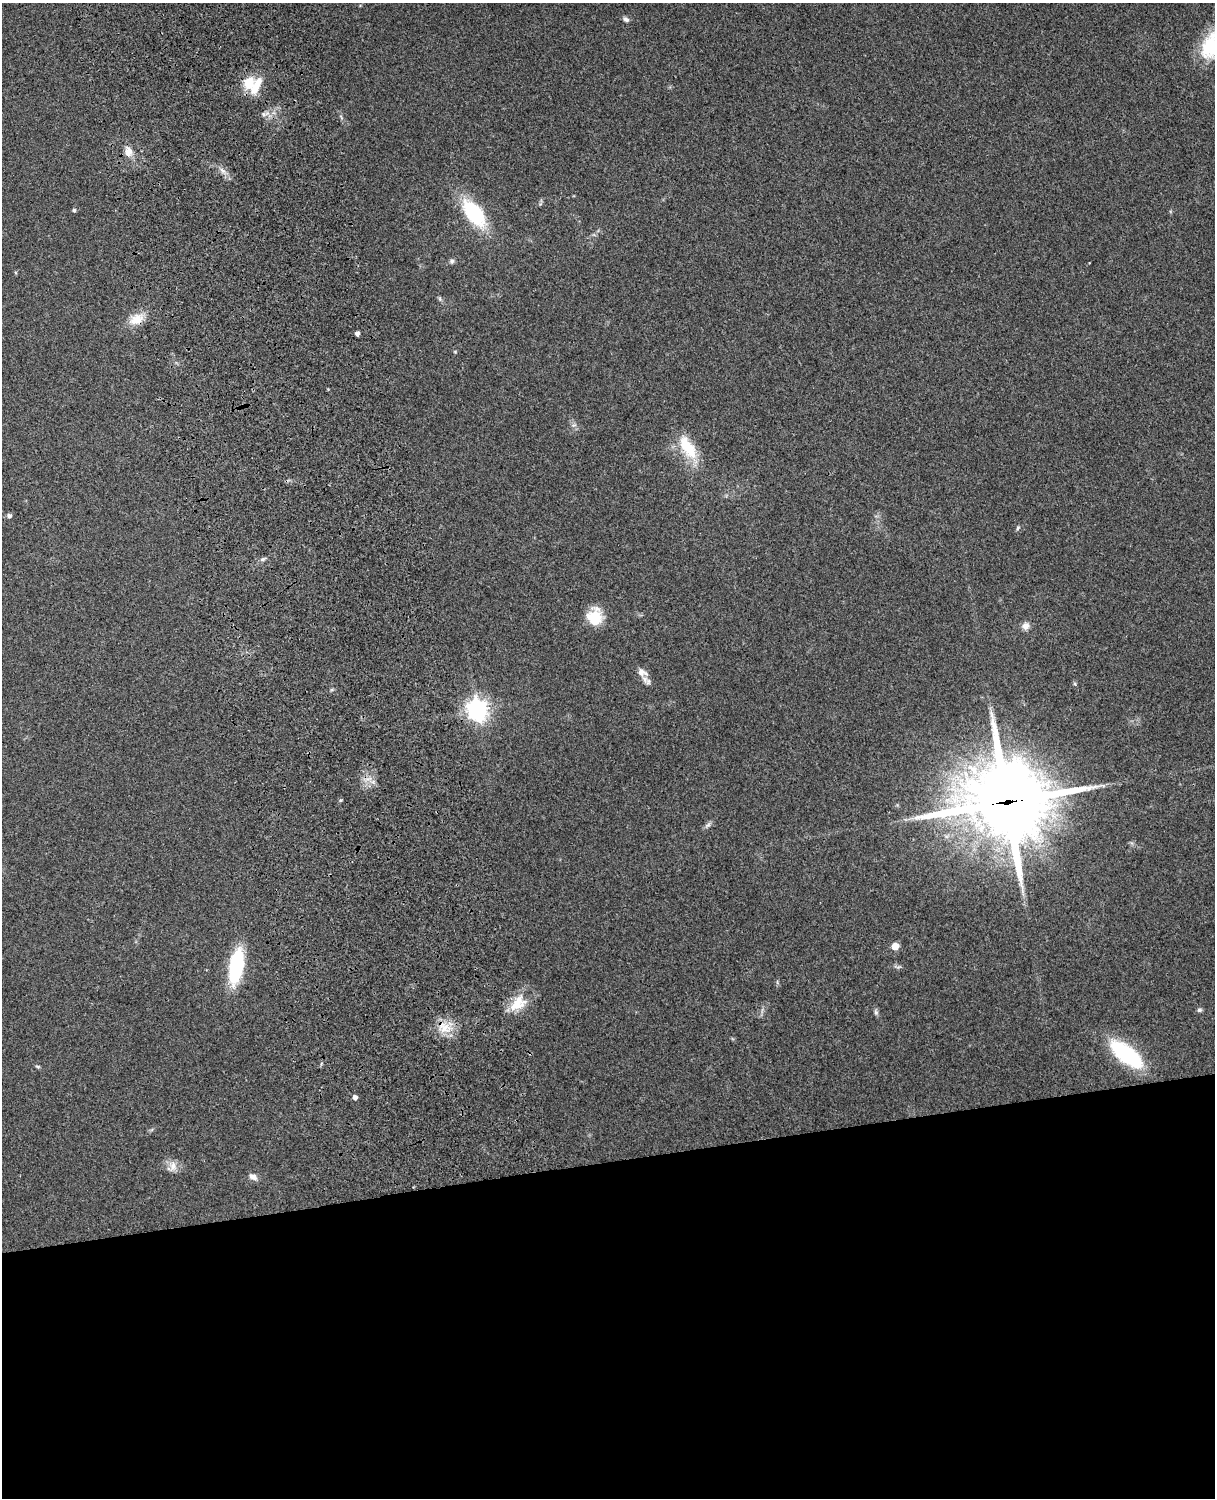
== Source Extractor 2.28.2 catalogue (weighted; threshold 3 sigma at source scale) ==
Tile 11 of 4 x 3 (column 3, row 3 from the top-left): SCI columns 2544-3756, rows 164-1659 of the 5089 x 4927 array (HDU 1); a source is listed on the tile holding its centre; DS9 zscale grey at full resolution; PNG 1217 x 1500 px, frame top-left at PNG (2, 3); no overlay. Shown black and unused: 23% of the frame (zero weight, under 3 of 4 exposures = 6% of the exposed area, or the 3 px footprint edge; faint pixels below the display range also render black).
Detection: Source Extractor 2.28.2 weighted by HDU 2 'WHT'; one run over the whole footprint, this tile lists its part. Background 0.277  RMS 0.0091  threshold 0.0411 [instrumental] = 3 sigma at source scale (4.5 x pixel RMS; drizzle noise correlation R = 1.50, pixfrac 1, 0.05/0.05 arcsec/px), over >= 5 px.
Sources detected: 38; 3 inside a brighter listed object's ellipse — not listed separately; the other 35 listed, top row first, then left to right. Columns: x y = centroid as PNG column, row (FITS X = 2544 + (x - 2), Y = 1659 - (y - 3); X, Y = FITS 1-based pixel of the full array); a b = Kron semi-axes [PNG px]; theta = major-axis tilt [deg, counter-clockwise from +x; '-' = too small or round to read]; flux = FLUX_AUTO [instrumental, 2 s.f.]
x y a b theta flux
626 19 8 6 -32 2.6
1211 45 35 21 68 43
249 83 18 15 82 20
263 114 7 4 -89 1.7
128 151 13 10 -83 7.6
223 171 9 4 -19 2.6
540 204 6 4 71 1.3
74 210 4 4 - 1.9
474 213 21 11 -52 91
452 261 7 6 - 2
440 299 7 4 -72 1.4
136 319 20 13 21 14
357 333 4 4 - 3.8
687 447 35 15 -58 31
9 516 6 5 - 2.3
1018 528 6 5 - 1.5
263 559 7 4 18 1.7
595 620 27 13 83 20
1025 626 9 9 - 5
642 672 16 10 -22 7.3
477 710 8 7 - 580
340 800 5 4 - 1.2
1006 802 36 32 1 5800
708 825 10 5 27 2.4
895 946 5 5 - 16
236 966 33 13 81 72
518 1003 26 16 38 21
1199 1010 7 5 1 1.8
876 1012 7 5 -69 2
445 1028 16 14 56 15
1126 1054 36 14 -38 89
38 1066 7 3 -9 1.2
355 1097 4 4 - 3.9
173 1166 15 10 83 7.1
253 1177 11 7 -31 4.3
Overlapping masked pixels (flux is a lower limit): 3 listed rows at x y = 136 319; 1006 802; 445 1028
Isophote crosses this tile's border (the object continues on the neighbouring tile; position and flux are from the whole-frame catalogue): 1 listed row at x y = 1211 45